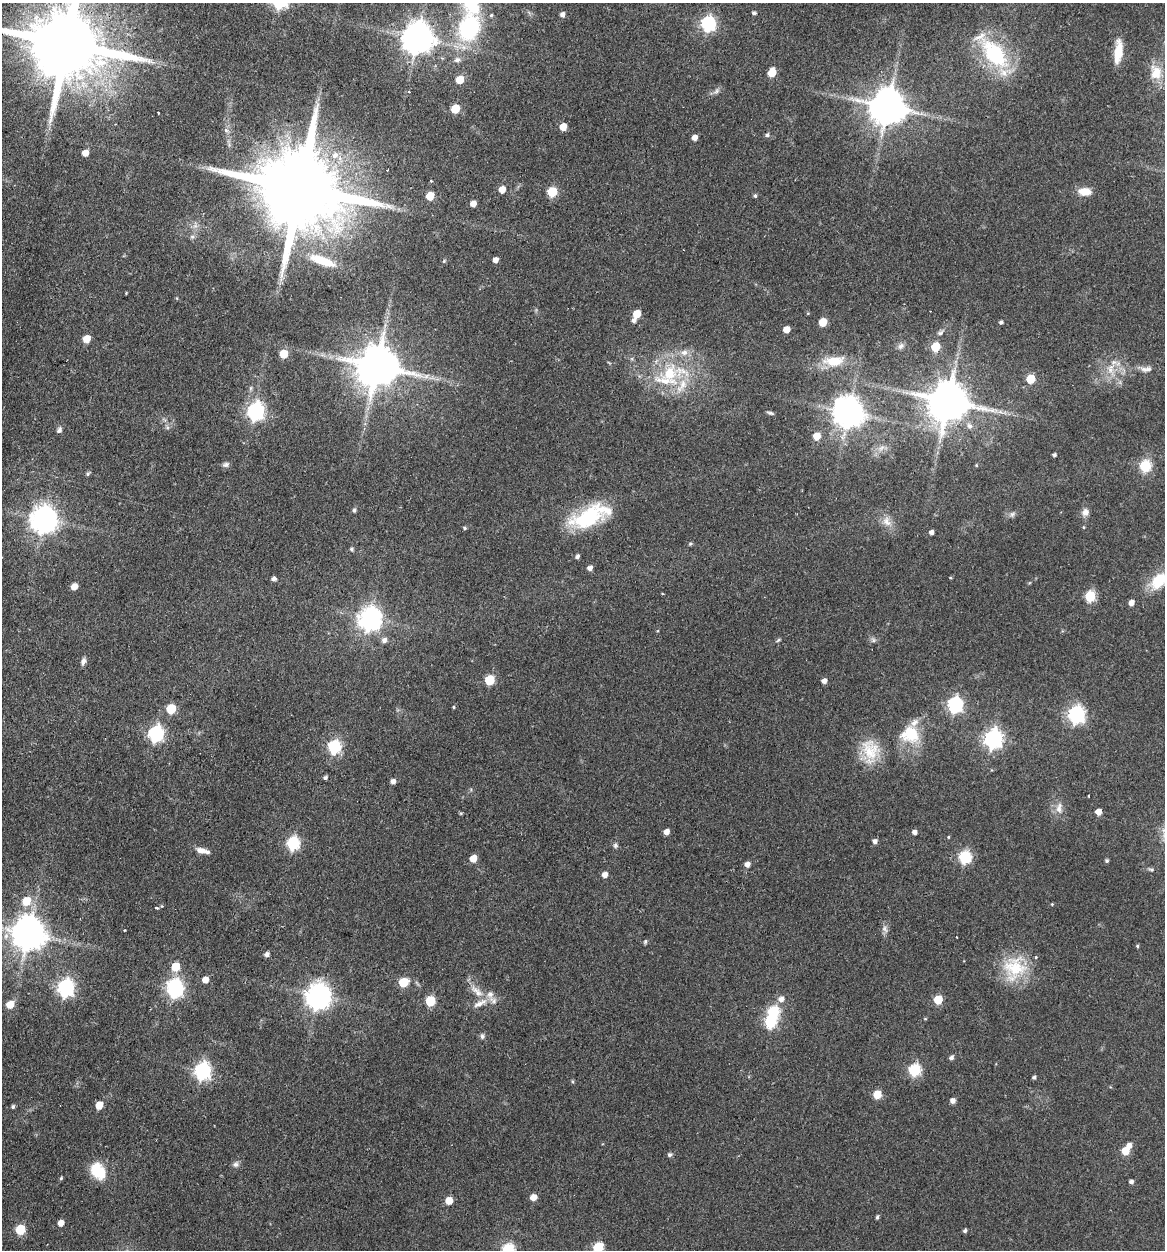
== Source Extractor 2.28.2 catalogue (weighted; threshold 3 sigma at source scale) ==
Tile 11 of 4 x 4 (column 3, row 3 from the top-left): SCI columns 2623-3785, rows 1264-2511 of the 5126 x 5023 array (HDU 1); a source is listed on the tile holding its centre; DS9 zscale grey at full resolution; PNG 1167 x 1252 px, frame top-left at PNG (2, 3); no overlay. Shown black and unused: <1% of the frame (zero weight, under 2 of 3 exposures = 3% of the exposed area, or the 3 px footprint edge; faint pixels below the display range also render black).
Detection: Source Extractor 2.28.2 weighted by HDU 2 'WHT'; one run over the whole footprint, this tile lists its part. Background 0.177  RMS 0.0078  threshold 0.0351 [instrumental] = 3 sigma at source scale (4.5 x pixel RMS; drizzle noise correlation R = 1.50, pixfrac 1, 0.05/0.05 arcsec/px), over >= 5 px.
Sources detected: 186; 1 too faint to see at this stretch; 3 inside a brighter object's white glare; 3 cosmic-ray / hot-pixel residue — not listed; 11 inside a brighter listed object's ellipse — not listed separately; the other 168 listed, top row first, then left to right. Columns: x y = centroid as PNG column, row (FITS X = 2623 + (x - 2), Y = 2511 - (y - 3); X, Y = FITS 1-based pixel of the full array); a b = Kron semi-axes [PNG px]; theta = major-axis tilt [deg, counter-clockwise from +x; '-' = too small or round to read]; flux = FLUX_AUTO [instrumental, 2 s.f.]
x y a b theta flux
754 13 4 4 - 1.6
562 14 5 4 - 3.2
491 15 5 4 - 1.2
708 24 7 6 - 160
469 28 26 20 70 80
418 38 10 9 - 1300
67 44 26 17 -13 11000
1118 52 25 8 84 14
994 54 40 23 -49 64
457 60 10 7 13 3.2
772 73 6 5 - 17
1156 73 19 14 -90 14
460 79 6 5 - 14
717 91 10 5 57 2.2
409 92 3 3 - 0.85
888 107 11 10 - 2100
455 109 6 5 - 20
158 113 3 2 - 0.76
563 127 5 5 - 11
226 130 6 5 - 2
767 135 5 5 - 1.8
694 137 5 4 - 4.8
85 153 5 5 - 7.2
335 155 10 8 49 6.9
431 181 3 3 - 0.66
302 189 36 19 -16 17000
502 189 6 5 - 7.9
1085 191 13 8 -3 10
552 192 6 6 - 38
430 196 6 5 - 17
755 196 4 4 - 1.4
473 203 5 5 - 6.8
192 236 7 4 -19 1.4
495 260 5 4 - 4.6
322 261 37 11 -20 24
444 261 6 4 45 0.89
177 298 5 3 - 0.67
637 314 5 5 - 17
634 320 6 5 - 2.6
823 322 6 5 - 19
1001 322 4 4 - 1.6
786 329 5 5 - 8.7
940 333 6 5 - 1.6
86 339 6 5 - 12
901 346 10 6 52 2.4
936 347 6 5 - 27
284 354 6 5 - 17
834 361 24 11 5 21
377 366 13 11 -1 3100
1146 369 17 7 4 4.8
1110 370 11 8 51 7
669 373 31 25 -75 44
426 376 9 6 36 2.9
1031 379 5 5 - 26
948 401 12 11 - 2900
255 411 8 7 - 240
1000 412 7 4 -18 2.3
770 413 9 4 -17 1.4
849 413 9 8 - 1200
969 426 9 7 -57 3.3
59 430 8 6 64 2.1
817 436 6 5 - 12
1054 455 4 3 - 1.7
226 465 9 6 20 2.3
976 465 4 4 - 0.79
1145 466 6 6 - 64
88 473 6 5 - 1.4
354 510 5 4 - 1.7
1085 512 10 9 - 4
1012 514 8 6 52 2.1
589 517 45 19 25 62
44 519 9 8 - 860
887 521 15 11 -58 7.3
1083 527 4 3 - 0.72
464 528 5 4 - 1
931 532 4 4 - 2.9
690 544 5 4 - 0.91
352 549 5 5 - 1.3
577 556 5 4 - 2
590 568 5 5 - 3.5
950 577 4 3 - 0.6
274 579 4 4 - 2.7
1159 580 25 16 42 22
74 586 5 5 - 7.7
1090 596 6 5 - 57
1131 603 5 4 - 5.4
370 619 8 8 - 590
384 640 7 6 - 3.1
778 640 6 4 45 1.1
873 640 7 4 -90 1.4
83 661 9 6 73 2.9
489 680 6 5 - 43
824 681 5 5 - 3.7
955 705 7 6 - 170
453 707 3 3 - 0.79
171 709 6 5 - 31
1076 714 7 7 - 240
156 734 8 7 - 150
912 735 25 21 52 26
993 739 7 7 - 340
334 747 7 6 - 100
870 750 33 22 -84 24
325 778 5 4 - 1.7
393 781 5 5 - 3.6
1089 796 3 2 - 0.87
1059 808 16 8 77 5.4
1098 812 5 5 - 6.7
666 832 5 4 - 5.3
914 832 4 4 - 2.9
948 837 4 3 - 0.66
875 841 5 5 - 2.6
293 843 7 6 - 100
615 845 7 4 83 1.6
203 851 16 6 -14 5.4
965 857 6 6 - 89
473 858 5 5 - 11
1107 860 4 4 - 1.3
747 864 5 5 - 4.3
1151 869 9 4 -5 1.5
605 875 5 5 - 5.1
26 901 7 6 - 16
1052 904 4 3 - 0.65
156 907 3 3 - 6
885 929 9 6 -28 2.3
124 930 3 2 - 0.77
29 934 10 9 - 1600
645 942 6 4 61 1.2
1137 946 4 4 - 0.93
267 954 5 5 - 2.7
175 967 7 6 - 17
1014 969 32 30 71 35
205 980 5 5 - 7.5
403 982 6 5 - 32
66 988 8 7 - 220
175 988 10 7 -70 240
477 991 24 9 -41 9.6
318 996 9 8 - 740
781 999 7 7 - 4.3
938 999 5 5 - 28
430 1001 6 5 - 40
10 1004 6 6 - 12
773 1011 6 6 - 67
771 1022 6 6 - 71
482 1036 7 5 -89 1.8
951 1058 5 4 - 2.3
914 1070 6 6 - 82
202 1071 7 7 - 240
1034 1077 4 4 - 1.6
572 1081 5 4 - 0.92
877 1094 5 5 - 24
953 1101 5 5 - 4.1
99 1105 6 5 - 15
13 1107 4 4 - 1.4
1129 1145 6 5 - 4.1
1125 1151 5 5 - 16
670 1155 5 5 - 1.9
236 1164 8 8 - 2.6
99 1172 19 15 83 18
61 1178 5 4 - 0.99
1131 1182 4 4 - 2.4
533 1197 5 5 - 7.2
449 1201 5 5 - 12
877 1217 4 4 - 1.4
61 1223 5 5 - 5.8
20 1230 6 5 - 36
965 1231 4 4 - 1.7
598 1247 6 5 - 51
508 1250 6 6 - 84
Overlapping masked pixels (flux is a lower limit): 1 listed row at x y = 67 44
Isophote crosses this tile's border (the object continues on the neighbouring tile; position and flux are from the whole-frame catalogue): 4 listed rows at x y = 67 44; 1159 580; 598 1247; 508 1250